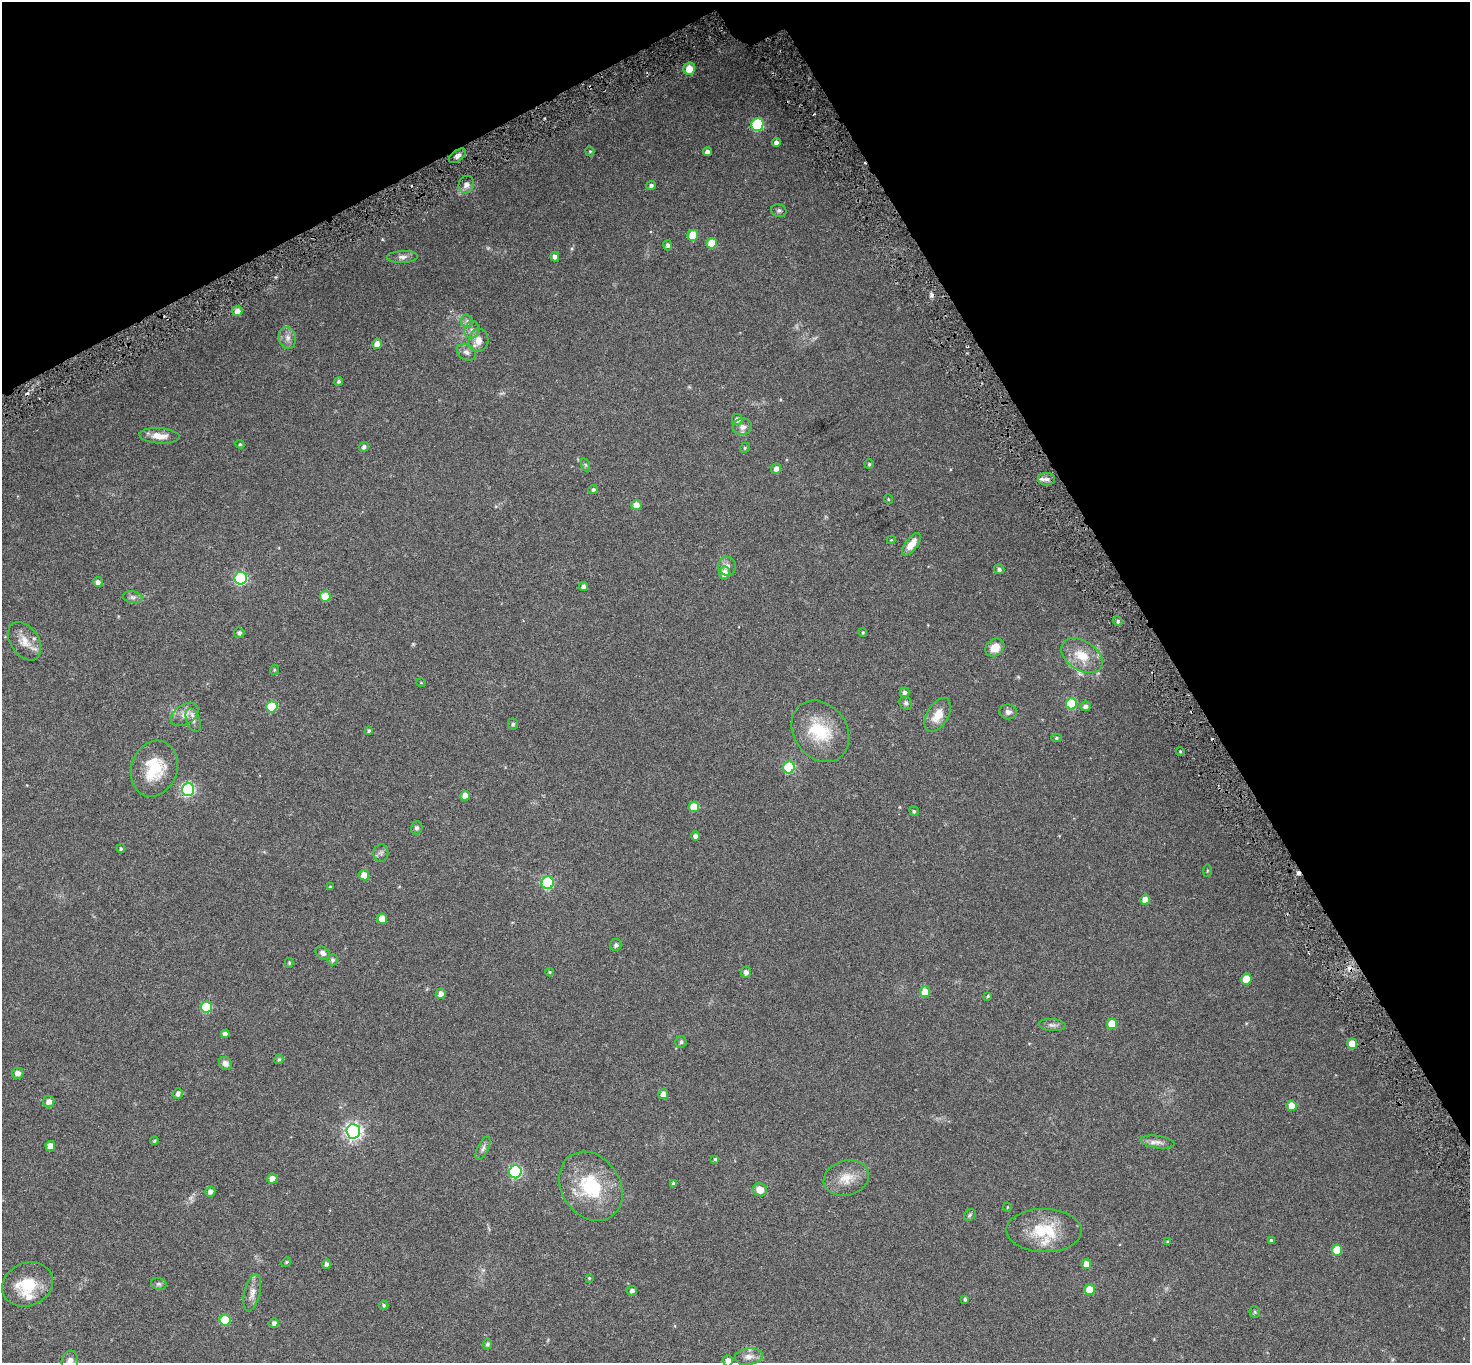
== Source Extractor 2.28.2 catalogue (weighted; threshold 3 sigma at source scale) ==
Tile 3 of 4 x 4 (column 3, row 1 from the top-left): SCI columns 2950-4417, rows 4290-5650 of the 5898 x 5792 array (HDU 1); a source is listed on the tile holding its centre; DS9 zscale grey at full resolution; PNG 1472 x 1365 px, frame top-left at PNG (2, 2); each listed source drawn as its Kron ellipse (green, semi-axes under 4 px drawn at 4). Shown black and unused: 27% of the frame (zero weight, under 3 of 6 exposures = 1% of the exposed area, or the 3 px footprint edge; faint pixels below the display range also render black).
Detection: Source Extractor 2.28.2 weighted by HDU 2 'WHT'; one run over the whole footprint, this tile lists its part. Background 0.024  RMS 0.003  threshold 0.0121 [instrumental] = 3 sigma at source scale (4.09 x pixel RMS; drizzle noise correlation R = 1.36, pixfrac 0.8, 0.0396/0.0396 arcsec/px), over >= 5 px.
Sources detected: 154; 1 too faint to see at this stretch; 1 inside a brighter object's white glare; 6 cosmic-ray / hot-pixel residue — neither listed nor drawn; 3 inside a brighter listed object's ellipse — not listed separately; the other 143 listed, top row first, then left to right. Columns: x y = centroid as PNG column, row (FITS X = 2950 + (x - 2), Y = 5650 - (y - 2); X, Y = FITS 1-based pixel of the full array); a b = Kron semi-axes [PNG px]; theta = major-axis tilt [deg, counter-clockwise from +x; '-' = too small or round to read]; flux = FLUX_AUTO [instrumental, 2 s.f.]
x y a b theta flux
689 69 6 6 - 3.6
757 124 6 6 - 22
776 142 4 4 - 0.96
590 151 5 4 - 0.29
707 152 4 4 - 0.98
457 156 10 5 36 0.78
466 185 9 7 69 1.3
651 185 5 4 - 0.58
779 211 8 6 -21 0.51
693 235 5 5 - 6
711 243 5 5 - 4.9
668 245 5 4 - 0.65
402 257 15 6 2 1.1
555 257 5 4 - 0.88
237 311 5 5 - 1.7
467 321 6 6 - 0.64
472 330 9 7 73 0.99
287 338 11 8 -76 1.4
478 340 12 10 76 2.3
377 344 5 4 - 2.2
466 352 10 7 -33 0.98
339 381 4 4 - 0.45
737 420 5 5 - 1.1
742 427 10 8 6 1.3
159 436 20 7 -3 2.6
240 444 4 4 - 0.28
364 447 5 4 - 0.62
745 448 5 4 - 0.29
869 464 4 4 - 0.3
586 465 7 4 -70 0.34
776 469 5 5 - 1.1
1047 479 8 6 0 0.92
593 489 5 4 - 0.54
888 499 5 3 - 0.19
636 505 5 5 - 2.5
891 540 4 4 - 0.21
911 544 13 6 53 2.6
727 566 9 9 - 1.2
999 569 5 4 - 0.66
724 573 6 5 - 2.1
241 578 6 6 - 30
98 582 5 5 - 1
583 586 4 4 - 0.73
325 596 5 5 - 4.1
133 597 10 6 -8 0.69
1118 621 5 4 - 0.43
239 633 5 5 - 0.62
863 633 4 3 - 0.26
25 641 21 14 -56 3.2
995 648 10 8 37 3.2
1082 656 23 14 -33 5.5
274 670 5 3 - 0.23
421 683 5 3 - 0.18
905 692 5 5 - 0.66
906 703 7 6 - 0.55
1071 704 6 5 - 13
1085 706 5 5 - 0.78
272 707 6 5 - 8.9
1008 712 9 7 -9 0.88
185 714 15 10 32 2.1
938 715 19 10 60 3.6
193 720 12 6 -69 1.1
513 724 6 5 - 0.49
369 731 4 4 - 0.37
820 731 33 26 -54 11
1056 738 5 4 - 0.39
1180 751 4 3 - 0.22
789 767 6 5 - 18
154 769 28 23 71 9.2
188 790 6 6 - 37
465 796 5 5 - 2.2
694 807 5 5 - 5.4
914 811 5 4 - 0.38
417 828 6 5 - 0.56
695 836 4 4 - 0.9
121 849 4 4 - 0.38
381 853 9 7 89 0.75
1207 871 6 3 89 0.26
364 875 5 5 - 2.4
548 883 6 6 - 24
330 887 3 3 - 0.23
1145 900 5 5 - 2.3
382 919 5 5 - 2.4
616 945 6 5 - 0.67
323 953 8 5 -37 0.8
332 960 5 5 - 0.54
289 963 5 4 - 0.28
550 972 4 4 - 0.22
746 972 5 5 - 1
1246 979 5 5 - 4.8
925 992 5 5 - 3.7
441 994 5 5 - 1.2
988 996 4 4 - 0.26
206 1007 6 5 - 13
1112 1024 5 5 - 5
1052 1025 13 6 -4 0.89
225 1034 4 4 - 0.87
681 1042 6 5 - 0.37
1352 1044 5 5 - 4.6
279 1059 5 4 - 0.36
225 1063 7 6 - 1.1
18 1073 6 5 - 1.2
178 1093 5 5 - 0.72
663 1094 5 5 - 1.3
49 1102 6 5 - 1.3
1292 1106 5 5 - 2.8
353 1131 7 7 - 78
154 1141 4 4 - 0.31
1157 1142 17 6 -9 1.3
50 1146 5 5 - 2.4
483 1148 13 5 64 0.84
715 1159 4 4 - 0.26
515 1172 6 6 - 37
846 1178 23 17 15 4.3
272 1179 5 5 - 1.5
673 1184 4 3 - 0.54
591 1186 37 29 -56 15
760 1190 7 6 - 2.6
210 1192 5 5 - 0.93
1007 1207 4 3 - 0.17
970 1215 7 5 48 0.42
1044 1230 38 21 -1 10
1271 1240 4 4 - 0.38
1168 1242 3 3 - 0.29
1337 1250 5 5 - 5.9
286 1262 5 4 - 0.27
326 1264 5 4 - 0.73
1086 1264 5 4 - 2.3
589 1278 3 3 - 0.24
27 1284 26 21 23 8
159 1284 8 6 -14 0.53
1090 1290 5 5 - 6.3
632 1291 5 5 - 0.76
252 1293 19 8 77 1.8
965 1299 4 3 - 0.4
384 1305 4 4 - 0.37
1255 1312 5 5 - 0.31
225 1320 5 5 - 10
274 1323 5 4 - 0.8
487 1344 5 4 - 0.51
749 1357 14 8 8 1.5
728 1361 5 5 - 1.5
70 1362 11 8 80 1.5
Isophote crosses this tile's border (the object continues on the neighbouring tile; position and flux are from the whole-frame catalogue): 2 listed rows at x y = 728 1361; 70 1362